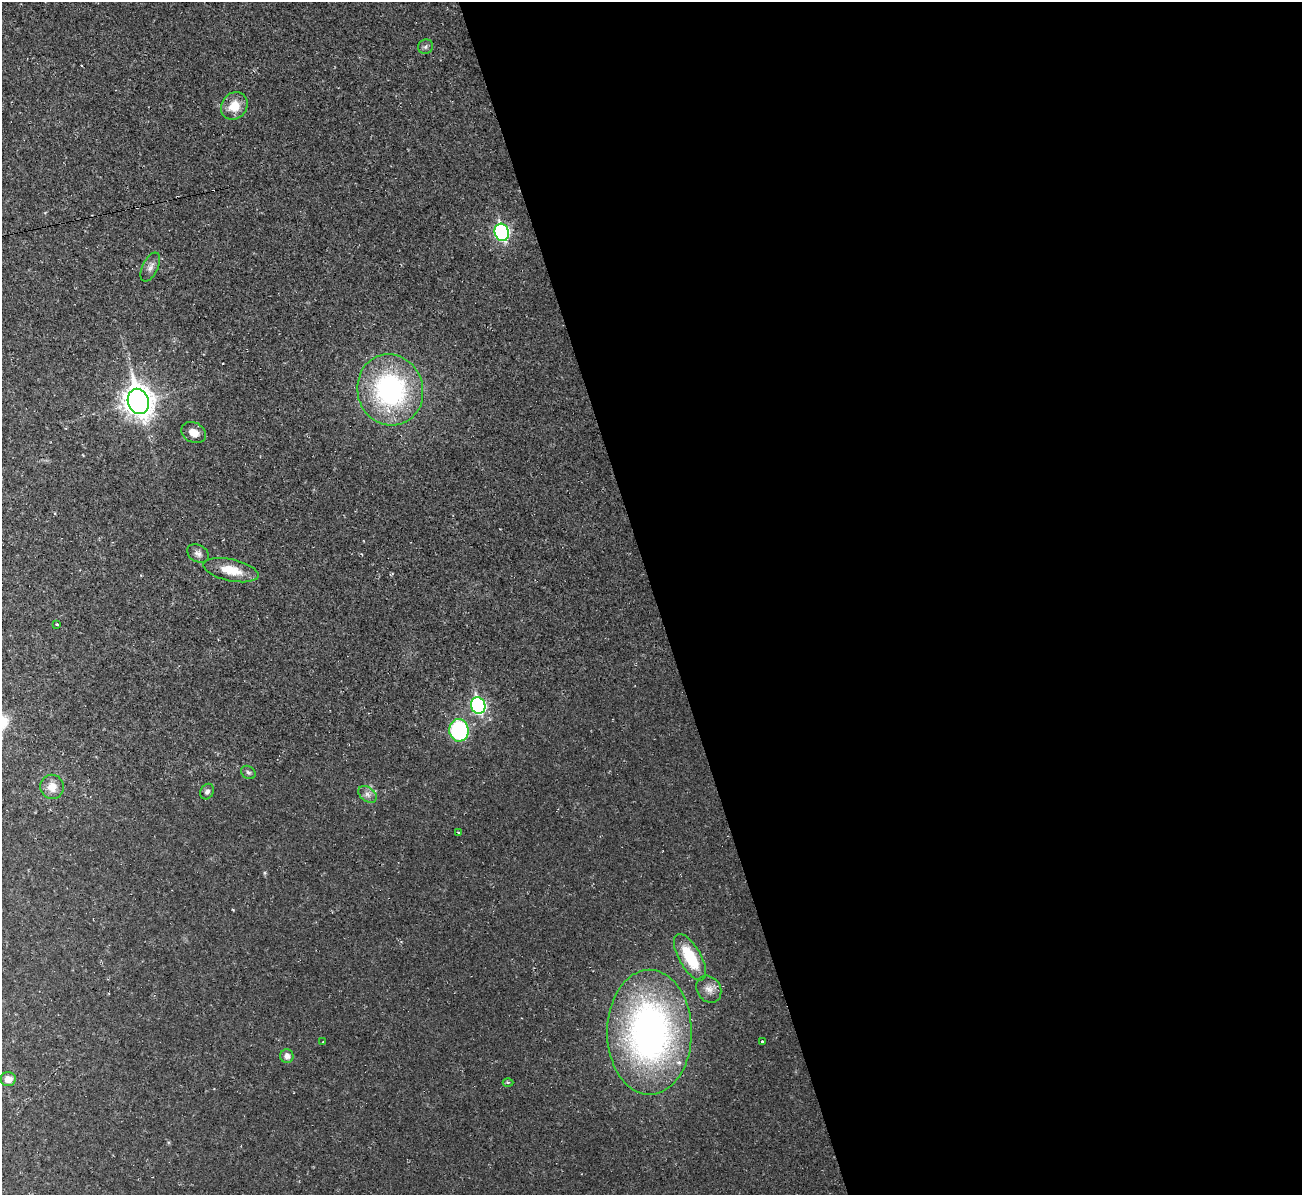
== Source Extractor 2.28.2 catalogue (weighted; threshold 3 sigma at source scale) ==
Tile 8 of 4 x 4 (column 4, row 2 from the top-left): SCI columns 3899-5198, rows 2530-3722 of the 5198 x 5179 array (HDU 1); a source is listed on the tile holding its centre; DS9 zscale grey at full resolution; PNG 1304 x 1197 px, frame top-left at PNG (2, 2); each listed source drawn as its Kron ellipse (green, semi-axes under 4 px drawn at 4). Shown black and unused: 50% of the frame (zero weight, under 2 of 3 exposures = <1% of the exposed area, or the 3 px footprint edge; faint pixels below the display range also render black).
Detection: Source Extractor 2.28.2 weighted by HDU 2 'WHT'; one run over the whole footprint, this tile lists its part. Background 0.0232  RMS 0.0062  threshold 0.0278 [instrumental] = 3 sigma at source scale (4.5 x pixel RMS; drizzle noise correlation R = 1.50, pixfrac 1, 0.05/0.05 arcsec/px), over >= 5 px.
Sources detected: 27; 1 cosmic-ray / hot-pixel residue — neither listed nor drawn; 1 inside a brighter listed object's ellipse — not listed separately; the other 25 listed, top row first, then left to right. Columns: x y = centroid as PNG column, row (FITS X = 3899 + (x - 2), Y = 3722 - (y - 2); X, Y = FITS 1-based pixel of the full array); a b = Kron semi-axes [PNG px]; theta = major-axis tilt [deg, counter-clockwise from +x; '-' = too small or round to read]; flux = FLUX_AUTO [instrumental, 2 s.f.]
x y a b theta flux
426 47 8 7 - 1.7
234 106 14 12 51 12
502 232 9 7 -73 110
150 267 15 7 64 3.7
390 390 36 33 -74 110
138 401 13 10 -69 790
194 433 13 10 -27 6.4
198 553 11 8 -31 2.8
231 570 28 10 -12 13
57 624 3 3 - 1.6
478 705 8 7 - 130
459 730 11 9 -83 72
248 772 8 6 -37 1.4
52 787 12 12 - 7.2
207 792 8 6 55 2
367 794 10 7 -40 3
458 832 3 2 - 0.4
690 957 26 11 -60 27
709 989 14 11 -56 5.3
649 1032 62 42 90 270
762 1041 3 3 - 1.2
322 1042 2 2 - 0.45
287 1056 7 6 - 3.3
8 1079 7 7 - 5.4
508 1082 5 3 - 0.79